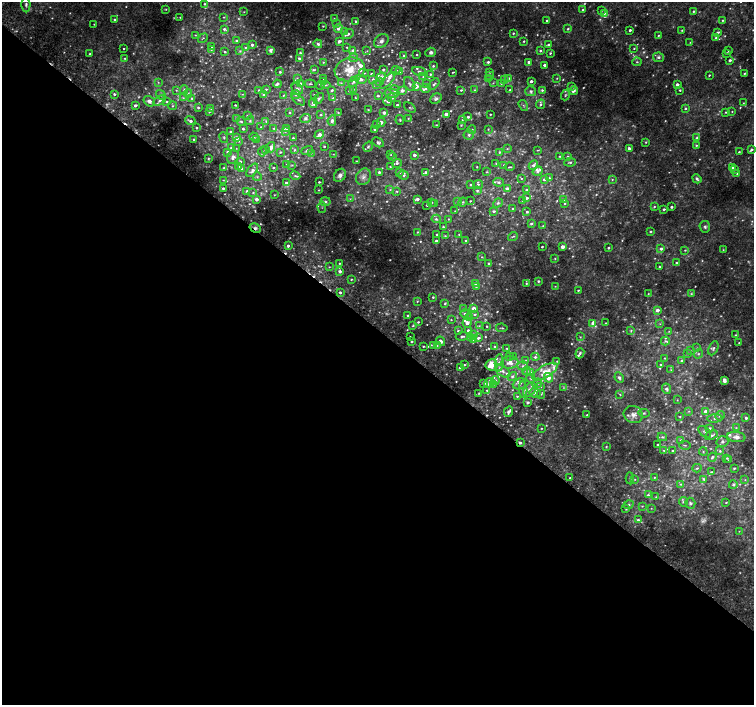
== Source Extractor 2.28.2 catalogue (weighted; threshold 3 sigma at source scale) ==
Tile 14 of 4 x 4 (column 2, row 4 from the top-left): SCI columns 1539-3041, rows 267-1672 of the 6074 x 6092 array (HDU 1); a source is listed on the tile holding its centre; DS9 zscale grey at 2 x 2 block average (1 PNG px = mean of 2 x 2 image px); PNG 756 x 707 px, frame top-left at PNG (2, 2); each listed source drawn as its Kron ellipse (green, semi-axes under 4 px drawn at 4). Shown black and unused: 53% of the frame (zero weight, under 2 of 3 exposures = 2% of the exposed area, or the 3 px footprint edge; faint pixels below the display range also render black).
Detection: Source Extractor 2.28.2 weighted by HDU 2 'WHT'; one run over the whole footprint, this tile lists its part. Background 0.0335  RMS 0.011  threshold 0.0514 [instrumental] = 3 sigma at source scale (4.5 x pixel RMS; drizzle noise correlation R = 1.50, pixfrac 1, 0.0396/0.0396 arcsec/px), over >= 5 px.
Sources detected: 928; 152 too faint to see at this stretch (2 x 2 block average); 5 cosmic-ray / hot-pixel residue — neither listed nor drawn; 2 coinciding with a brighter row at this scale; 78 inside a brighter listed object's ellipse — not listed separately; of the other 691, all 500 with FLUX_AUTO >= 1.94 (the completeness limit of this list) listed and drawn (191 fainter detections not listed), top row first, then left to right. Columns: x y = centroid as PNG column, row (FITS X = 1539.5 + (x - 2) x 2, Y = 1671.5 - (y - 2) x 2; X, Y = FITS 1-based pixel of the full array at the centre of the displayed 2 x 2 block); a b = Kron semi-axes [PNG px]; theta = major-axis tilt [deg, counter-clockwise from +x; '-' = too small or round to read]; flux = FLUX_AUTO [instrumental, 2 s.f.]
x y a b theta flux
204 4 4 3 - 4.5
26 5 8 4 -90 8.2
166 9 3 3 - 2.5
583 10 3 2 - 7.2
601 11 3 3 - 2.2
693 11 3 2 - 3.4
244 12 3 2 - 2.1
604 13 3 3 - 4.9
180 17 3 2 - 2.3
224 17 3 3 - 2.6
115 19 3 3 - 4.6
334 19 4 4 - 4.2
723 20 3 3 - 3.3
547 21 2 2 - 5.2
356 22 3 3 - 5.5
94 24 2 2 - 2
337 24 3 3 - 3.6
323 26 3 3 - 2.8
339 28 4 3 - 17
224 29 4 3 - 5.8
568 29 3 3 - 3.6
630 30 2 2 - 6.3
682 30 3 2 - 2.7
344 31 3 3 - 3.3
513 33 2 2 - 3.2
717 33 4 3 - 4.7
348 34 6 4 39 7.1
195 35 3 2 - 2.2
658 35 2 2 - 2.5
203 38 5 2 - 2.5
716 38 3 3 - 4.2
237 41 3 3 - 5
339 41 3 3 - 10
381 41 8 6 41 12
524 41 2 2 - 3
690 42 3 3 - 2.2
318 44 4 3 - 7.1
252 45 2 2 - 8.6
548 45 4 3 - 5
212 47 3 2 - 2
347 47 3 2 - 2.4
245 48 4 3 - 3.7
634 48 3 3 - 2.5
124 49 2 2 - 2.3
211 50 4 2 - 2.6
271 50 4 3 - 6.6
353 50 3 3 - 5.2
240 51 4 4 - 4.7
367 51 3 2 - 1.9
540 51 3 3 - 4.3
729 51 3 2 - 2.2
225 52 3 3 - 3.5
431 52 5 4 - 9.8
300 53 2 2 - 3.3
550 53 3 3 - 3.5
727 53 3 2 - 5.1
90 54 2 2 - 3.9
417 55 2 2 - 2.8
404 56 3 3 - 4.5
658 57 5 4 - 7
125 58 3 2 - 2.8
299 58 4 3 - 6.1
354 58 4 4 - 7.1
730 60 2 2 - 8.9
323 62 3 2 - 2
488 62 3 3 - 5.8
529 62 3 3 - 9.6
637 62 5 3 - 4.3
544 65 2 2 - 9.9
433 66 3 3 - 4.1
314 70 4 3 - 2.7
350 70 15 11 16 53
383 70 3 2 - 3.4
396 70 5 3 - 5.1
419 71 7 3 -10 6
280 72 2 2 - 4.4
400 72 3 3 - 3.1
453 72 3 2 - 1.9
490 72 3 2 - 2.7
364 73 5 3 - 4.3
744 73 3 2 - 2.4
371 74 3 2 - 3.3
430 74 3 3 - 3.4
709 75 2 2 - 3.1
490 76 3 3 - 2.7
381 77 5 4 - 5.8
423 77 3 2 - 2.3
297 78 3 3 - 2.2
508 78 3 3 - 6.4
557 78 3 2 - 1.9
324 79 2 2 - 2.4
361 79 6 4 -16 12
373 79 4 3 - 4.8
489 79 3 3 - 2.8
505 79 4 3 - 4.3
388 80 10 3 47 11
380 81 4 3 - 4.8
531 81 2 2 - 9.3
158 82 3 3 - 2.8
323 82 3 3 - 4
353 82 6 4 47 7.2
300 83 4 3 - 5.1
341 83 4 3 - 2.5
493 83 4 3 - 2.4
501 83 3 3 - 3.5
277 84 4 2 - 8.6
310 84 5 2 - 2.7
377 84 3 3 - 2.6
410 84 7 5 -59 7.9
427 84 4 3 - 4.4
434 84 7 3 48 7
677 84 3 2 - 11
320 85 5 2 - 2.8
326 85 4 3 - 3.6
416 86 3 3 - 26
571 86 3 3 - 3.3
266 89 3 3 - 3.9
297 89 6 5 - 9
353 89 3 3 - 2.7
394 89 5 3 - 4.9
425 89 5 3 - 5.9
176 90 3 3 - 2.6
184 90 5 4 - 5.2
259 90 3 3 - 3.2
332 90 4 3 - 4.3
402 90 3 3 - 12
461 90 3 3 - 3.6
474 90 3 3 - 2.5
510 90 2 2 - 3
542 90 3 3 - 5.3
680 90 2 2 - 3.1
349 91 3 3 - 3.3
531 91 5 5 - 8.5
573 91 5 3 - 14
188 93 4 3 - 4.1
392 93 7 4 -9 8.7
114 94 3 2 - 5.3
242 94 3 3 - 2
264 94 3 3 - 9
161 95 5 4 - 5.6
283 95 3 2 - 2.4
296 95 4 3 - 4.4
314 95 2 2 - 2
565 95 5 3 - 4.3
378 96 3 3 - 4.6
392 97 3 3 - 12
183 98 4 3 - 3.2
192 98 4 4 - 4.5
319 98 6 4 50 5.5
333 98 3 3 - 3.1
356 98 3 2 - 2.4
436 99 6 4 39 9.1
298 100 8 3 -36 5.2
149 101 6 4 -36 14
160 101 7 3 29 7.1
388 101 4 3 - 4.5
167 102 3 3 - 4.4
313 103 5 3 - 8.9
743 103 3 2 - 2.1
541 104 5 4 - 7.2
135 105 3 3 - 8.3
235 105 2 2 - 2.9
397 105 3 2 - 4.5
172 106 4 4 - 4.5
523 106 6 3 -56 4
198 108 3 3 - 4.3
410 108 6 3 -38 3.9
685 108 3 3 - 4.2
211 109 3 2 - 2.2
368 110 4 2 - 2.3
732 111 3 2 - 2.1
209 112 3 3 - 2.8
726 112 3 2 - 2.5
289 113 3 2 - 2.9
338 113 3 2 - 2.1
384 113 3 3 - 14
446 114 3 2 - 14
490 114 2 2 - 3.4
247 115 3 2 - 2.2
321 115 3 2 - 2.7
468 117 3 2 - 5.4
305 118 5 4 - 5.9
408 118 3 2 - 2.2
237 119 4 3 - 9.6
400 120 5 3 - 2.9
462 120 3 2 - 2.1
190 121 5 3 - 7.5
250 121 4 4 - 5
266 121 3 3 - 2.9
332 121 5 3 - 8.1
241 122 4 3 - 3.8
381 122 4 3 - 9.3
377 125 4 3 - 4.4
436 125 3 2 - 2.2
461 125 3 3 - 2.6
261 127 3 2 - 2.1
197 128 2 2 - 3.5
274 128 4 3 - 3.7
287 128 3 3 - 11
243 129 3 2 - 5
375 129 2 2 - 5.6
472 129 4 3 - 4.2
488 129 3 2 - 2
231 131 3 2 - 4.7
285 131 3 3 - 2.8
319 135 5 3 - 13
469 135 5 5 - 6.5
254 137 5 3 - 4.7
224 138 6 3 -69 4.3
236 138 4 3 - 19
293 138 2 2 - 3.7
697 138 4 3 - 4.4
194 139 3 3 - 3.5
256 139 4 3 - 5
239 141 4 3 - 3.1
378 142 6 4 -26 7.9
646 142 3 3 - 3
696 145 3 3 - 3.2
324 146 2 2 - 3.4
271 147 5 3 - 14
368 147 5 3 - 4.4
231 148 4 3 - 6.5
236 148 3 2 - 2.1
629 148 2 2 - 9
507 149 3 3 - 2.6
265 150 3 3 - 3.2
294 150 4 3 - 2.6
307 150 6 3 18 6.1
538 150 3 2 - 2.1
751 150 4 2 - 6.8
228 152 4 3 - 6.8
262 152 4 3 - 3.4
280 152 3 2 - 3.1
499 152 3 3 - 3
739 152 3 2 - 3
311 153 3 3 - 2.2
333 154 3 3 - 2.1
391 155 3 3 - 2.2
414 155 2 2 - 12
560 156 3 2 - 2.6
233 157 7 6 - 13
393 157 3 3 - 3
568 157 3 3 - 3.1
208 158 3 3 - 3.4
240 161 3 3 - 4
356 161 2 2 - 2.3
570 162 6 3 8 6
397 163 5 4 - 6.2
496 163 3 2 - 2
287 164 4 3 - 3.9
292 165 3 3 - 2.6
504 165 3 3 - 2.3
533 165 5 3 - 9.5
239 166 3 3 - 2.3
390 167 4 3 - 2.6
477 167 3 2 - 2
510 167 5 2 - 3.2
224 168 4 3 - 3.9
273 168 2 2 - 3
733 168 3 3 - 4
242 169 4 3 - 5.1
252 170 8 4 54 12
734 170 4 3 - 3.4
538 171 5 4 - 7.4
379 172 3 3 - 5.9
399 172 4 3 - 6.3
425 172 4 3 - 6.8
487 172 3 3 - 2.5
737 173 3 3 - 3.5
340 175 7 5 57 13
404 175 5 4 - 8.1
295 176 5 3 - 4.5
257 177 4 3 - 3.9
363 177 8 7 - 15
549 178 4 3 - 4.4
521 179 3 2 - 2
544 179 4 3 - 5.5
612 179 3 3 - 2.6
697 179 5 3 - 7.6
223 180 3 2 - 2.1
319 182 2 2 - 3.6
499 182 5 4 - 5.6
286 183 4 3 - 6.8
478 184 5 3 - 3.2
471 185 3 2 - 3.6
223 188 3 2 - 6
507 189 3 3 - 12
319 190 3 2 - 2.1
390 190 4 3 - 3.2
477 190 4 3 - 4.3
526 190 4 3 - 3.4
247 191 3 3 - 7.5
397 191 4 3 - 3.5
253 193 4 3 - 4.5
274 195 3 2 - 2.2
527 198 3 3 - 6.1
256 199 3 3 - 15
350 199 3 3 - 2.3
417 199 3 3 - 8.9
564 199 3 3 - 3.2
523 200 2 2 - 2.2
457 201 3 3 - 3.6
470 201 2 2 - 2.2
325 202 5 4 - 6.1
432 202 3 3 - 3.3
463 202 4 3 - 3.4
435 203 3 2 - 2
498 203 5 4 - 5.7
565 203 3 3 - 3.7
427 205 2 2 - 2.1
322 207 6 2 -85 2.3
654 207 3 3 - 3.4
671 207 2 2 - 5.5
513 208 2 2 - 3.5
664 209 2 2 - 4.3
455 211 2 2 - 2.2
494 211 3 3 - 5
527 212 3 3 - 3.8
436 219 4 4 - 5.5
448 219 3 2 - 2.2
531 224 3 3 - 5.4
543 226 3 3 - 2.2
443 227 3 3 - 3.1
705 227 6 5 - 7.1
255 228 6 4 -29 8.1
650 231 3 3 - 3.9
417 232 3 2 - 2.2
437 234 2 2 - 5.1
459 234 3 3 - 2.5
445 236 3 3 - 2.7
513 236 5 2 - 3.2
436 241 2 2 - 9
466 241 2 2 - 3.1
288 246 3 3 - 7.3
542 247 2 2 - 3.6
562 247 3 2 - 29
608 248 2 2 - 4.2
661 249 4 3 - 7.2
685 250 3 2 - 2.8
723 250 3 3 - 2.3
482 257 3 3 - 2.3
555 258 3 2 - 1.9
339 263 2 2 - 2.4
488 263 2 2 - 3.3
676 263 3 2 - 3
329 267 3 2 - 2
659 267 2 2 - 3.1
340 271 3 2 - 12
351 279 3 2 - 3.3
538 281 3 2 - 4.7
526 283 2 2 - 2.7
476 284 3 3 - 13
555 286 3 3 - 2.3
476 287 3 3 - 2.6
578 290 2 2 - 2.8
340 292 2 2 - 6.9
648 294 3 2 - 2.2
691 294 4 3 - 3.2
433 297 2 2 - 3.2
417 301 3 3 - 2.3
445 303 3 2 - 3.1
474 308 3 3 - 17
464 309 3 3 - 3.1
657 310 3 2 - 16
465 313 4 3 - 5.5
474 314 4 3 - 4.4
408 316 2 2 - 5.2
470 317 4 3 - 3.8
451 320 3 2 - 2
418 322 3 2 - 3.3
467 323 4 4 - 13
593 323 4 3 - 9.2
605 323 2 2 - 2.1
660 324 3 3 - 2.8
413 326 4 3 - 3.3
479 326 3 3 - 2.3
487 326 2 2 - 2.3
502 328 6 2 -7 2.9
468 330 4 3 - 7.7
631 330 4 3 - 3.6
458 331 3 3 - 4.8
669 331 4 3 - 2.2
474 334 4 3 - 4.2
735 335 3 2 - 2.1
462 336 6 3 6 6.4
410 337 2 2 - 2.7
470 337 3 3 - 18
580 337 3 3 - 2.9
478 338 3 3 - 6.5
473 339 3 3 - 6.7
412 341 2 2 - 5.7
441 341 5 3 - 13
665 341 4 4 - 4.1
739 343 2 2 - 2
433 345 4 3 - 3.9
423 346 2 2 - 3.2
437 346 3 3 - 2
495 347 3 3 - 2.9
507 348 3 3 - 2.7
697 348 3 3 - 2.6
713 348 7 4 64 8.4
691 351 3 3 - 3
580 353 5 3 - 5.5
688 353 4 3 - 4.3
698 354 5 4 - 5.5
509 356 3 2 - 2.3
513 356 4 3 - 4.1
535 357 4 3 - 7.4
665 358 3 2 - 2.4
526 360 4 2 - 2.4
557 361 3 2 - 2.7
682 361 3 2 - 7.9
499 363 8 4 86 11
510 363 8 6 5 21
661 364 2 2 - 2.4
464 365 3 2 - 3.2
491 365 6 5 - 44
523 366 5 4 - 6.4
460 368 3 2 - 10
671 370 3 2 - 2.2
503 371 8 5 -35 12
526 371 4 4 - 7.9
545 372 14 6 30 37
530 373 4 3 - 18
512 376 5 4 - 7.2
531 378 5 4 - 5.6
548 378 5 4 - 24
619 378 5 4 - 7.8
495 380 4 4 - 7.3
724 380 4 3 - 13
484 383 4 3 - 6.1
489 383 6 3 42 7.9
537 383 5 4 - 8
519 384 7 5 22 12
493 385 4 2 - 2.6
541 387 3 3 - 2.8
563 387 4 4 - 4.2
666 389 5 4 - 8.8
487 390 3 3 - 2.9
523 390 8 4 -86 11
530 390 8 5 47 16
479 393 3 2 - 2.1
535 393 6 5 - 12
541 394 4 3 - 3.8
620 394 4 3 - 2.7
517 396 3 2 - 3
677 400 3 2 - 2.2
528 402 3 2 - 6.8
689 411 3 3 - 2.2
706 411 3 3 - 12
509 412 5 3 - 10
644 413 5 4 - 4.9
587 415 2 2 - 4.4
633 415 9 8 - 18
720 416 5 4 - 6.3
680 417 3 3 - 2.2
715 418 7 3 4 6.6
746 418 3 3 - 8.1
541 428 2 2 - 2.1
710 428 4 4 - 4.8
736 428 4 3 - 2.8
705 432 7 4 -38 7.1
711 435 7 3 24 8.9
662 437 5 3 - 4.8
736 437 9 5 -8 18
681 440 3 3 - 3.2
722 442 6 5 - 8.3
520 443 3 2 - 5.6
657 444 2 2 - 2.4
685 445 5 2 - 2.8
606 447 3 3 - 2.9
664 450 3 3 - 2.8
672 450 2 2 - 2.5
720 451 3 3 - 4.2
703 452 4 2 - 2.2
712 457 4 3 - 4.9
727 458 3 2 - 2.8
729 460 2 2 - 2.1
697 468 4 3 - 3.8
734 468 3 2 - 2.7
711 472 3 2 - 3.4
655 477 3 2 - 2.5
570 478 2 2 - 4.3
630 478 6 3 -86 4.5
635 479 3 3 - 3
704 479 4 3 - 4.5
745 480 3 2 - 2
681 484 4 3 - 3.3
733 485 4 4 - 6
648 495 4 3 - 6
656 497 4 3 - 2.5
683 502 4 4 - 4.8
726 502 2 2 - 2.4
690 503 5 5 - 6.9
629 505 5 4 - 5.6
642 506 3 3 - 3.3
651 508 3 2 - 2
626 509 4 3 - 3.3
638 520 4 3 - 6.3
739 531 3 2 - 2
Overlapping masked pixels (flux is a lower limit): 3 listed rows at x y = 255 228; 340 292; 520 443